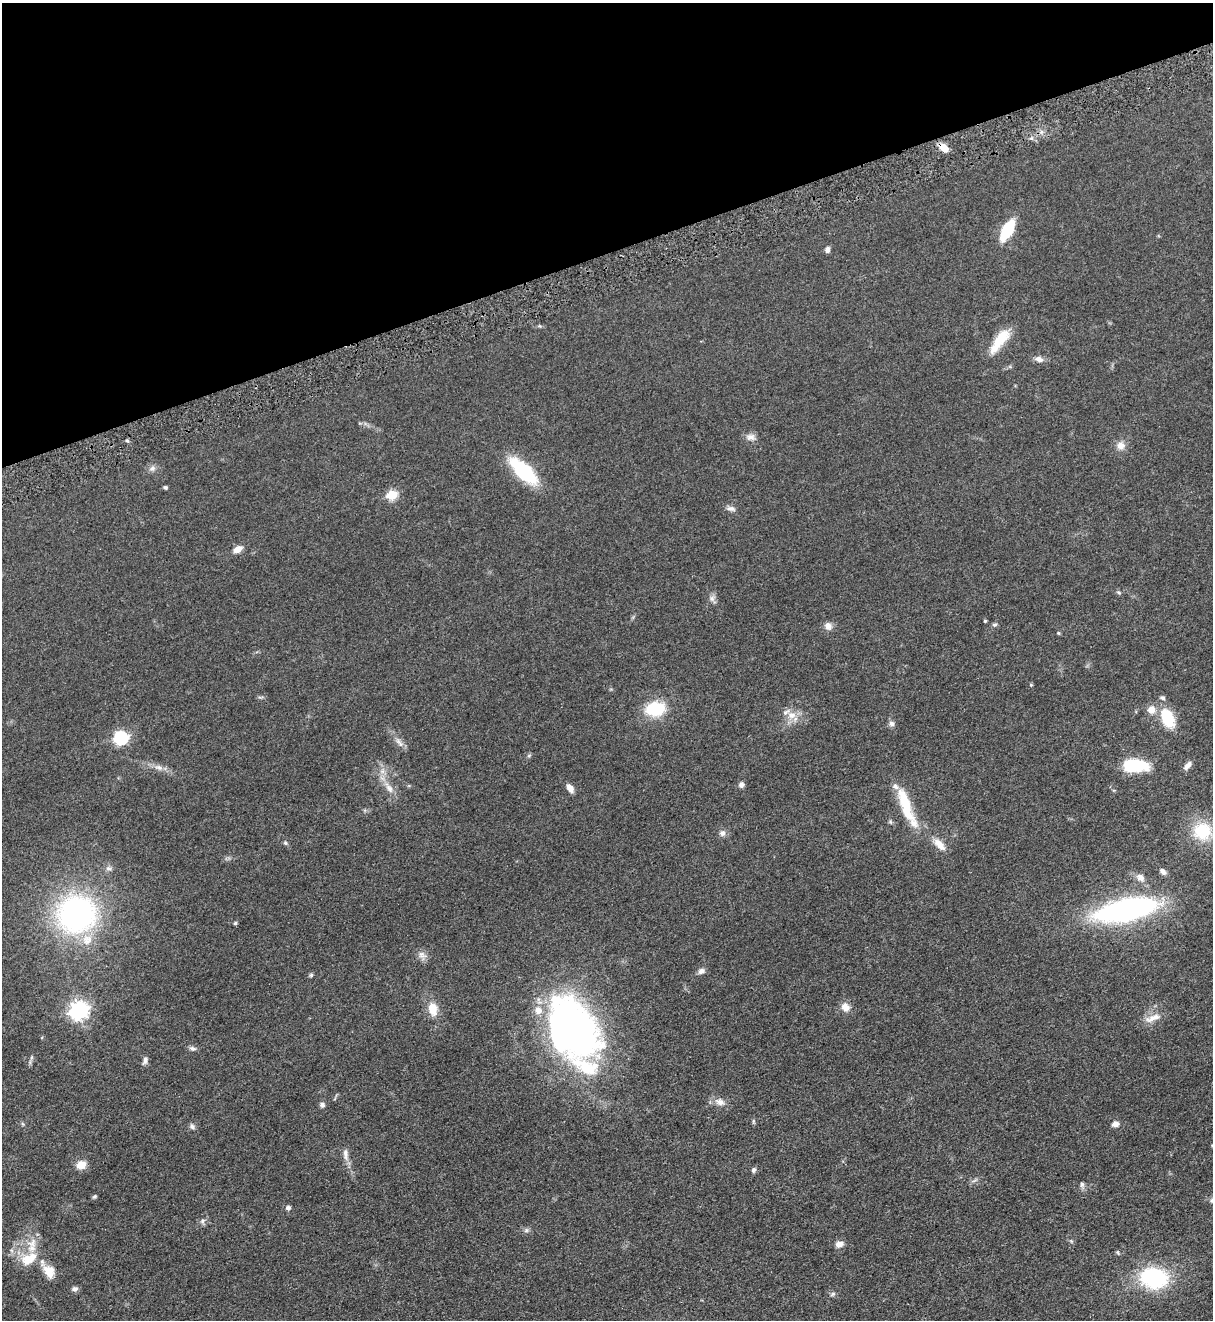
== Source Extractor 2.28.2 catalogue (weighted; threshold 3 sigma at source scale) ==
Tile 3 of 4 x 4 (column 3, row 1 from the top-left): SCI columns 2736-3946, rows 4011-5328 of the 5347 x 5383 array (HDU 1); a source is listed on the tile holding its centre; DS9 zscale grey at full resolution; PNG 1215 x 1322 px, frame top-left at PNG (2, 3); no overlay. Shown black and unused: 19% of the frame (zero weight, under 3 of 5 exposures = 4% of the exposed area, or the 3 px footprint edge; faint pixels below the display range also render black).
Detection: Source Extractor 2.28.2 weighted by HDU 2 'WHT'; one run over the whole footprint, this tile lists its part. Background 0.0758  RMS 0.0069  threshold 0.0309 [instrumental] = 3 sigma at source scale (4.5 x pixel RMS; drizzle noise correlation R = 1.50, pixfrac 1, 0.05/0.05 arcsec/px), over >= 5 px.
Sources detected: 85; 6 inside a brighter listed object's ellipse — not listed separately; the other 79 listed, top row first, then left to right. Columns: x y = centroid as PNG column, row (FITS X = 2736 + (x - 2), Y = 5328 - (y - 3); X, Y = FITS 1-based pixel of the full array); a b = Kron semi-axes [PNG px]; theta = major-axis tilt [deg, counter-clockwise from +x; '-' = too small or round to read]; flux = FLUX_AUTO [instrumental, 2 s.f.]
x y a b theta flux
944 148 11 7 -46 6.2
1007 230 18 8 61 31
827 249 7 5 82 2.2
999 341 37 11 54 16
1039 359 11 7 -15 3.4
750 437 13 9 -1 3.5
127 440 6 3 -2 0.78
1121 445 11 11 - 4.6
152 468 9 8 - 2.4
524 471 26 11 -44 56
165 487 5 4 - 1
392 495 5 5 - 37
731 508 13 6 -14 2.5
238 549 11 7 32 4.6
1118 592 7 4 -31 0.92
712 598 9 8 - 2.5
985 621 3 3 - 0.75
995 625 7 5 16 1.2
828 626 10 9 - 3.6
1058 633 4 4 - 0.68
1031 685 5 3 - 0.63
655 709 16 11 9 33
1151 710 10 10 - 5.3
791 715 14 10 -9 7
1167 717 23 14 -66 21
892 724 8 7 - 2.3
120 738 6 6 - 94
399 743 16 5 -52 3.4
529 755 6 4 20 0.85
1135 765 24 12 0 33
1188 765 13 6 47 3.3
159 767 12 7 -23 3.6
741 785 7 6 - 2
389 788 19 7 -56 5.6
570 788 11 6 -57 3.9
906 806 54 12 -69 25
891 822 6 4 -70 0.86
1202 831 23 22 - 26
722 833 8 8 - 2.4
285 843 6 5 - 0.97
939 844 20 9 -46 6.6
109 868 8 6 -2 1.8
1163 872 9 6 -48 2.5
1140 877 12 9 -45 4.1
1126 910 54 18 12 170
76 914 38 36 17 150
235 923 4 3 - 1.2
422 955 12 10 -38 3.4
701 971 9 7 20 2.5
311 975 6 5 - 0.91
845 1007 11 9 -36 4.9
433 1009 15 10 -78 9.7
79 1010 7 7 - 300
1153 1018 24 8 21 6.4
574 1029 56 37 -61 320
193 1048 9 6 -11 1.7
31 1058 6 4 71 1
145 1060 11 6 74 2
720 1102 14 9 -23 4.7
322 1105 7 6 - 1.8
753 1121 8 4 82 0.88
23 1124 6 4 -70 0.8
1115 1124 8 6 18 2.9
192 1127 8 6 -56 1.7
346 1154 15 7 -88 3.5
81 1165 11 9 24 6.5
754 1170 7 5 71 1.6
1082 1184 8 6 89 1.6
95 1196 6 4 44 1
288 1208 6 5 - 1.7
202 1221 8 6 57 1.8
526 1230 7 6 - 1.4
839 1244 11 7 21 3.5
1118 1253 6 3 -71 0.77
26 1260 20 15 -87 11
49 1271 17 12 -61 8.7
1154 1278 23 17 -10 68
75 1289 7 6 - 2
833 1294 8 5 27 1.3
Overlapping masked pixels (flux is a lower limit): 1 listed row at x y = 944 148